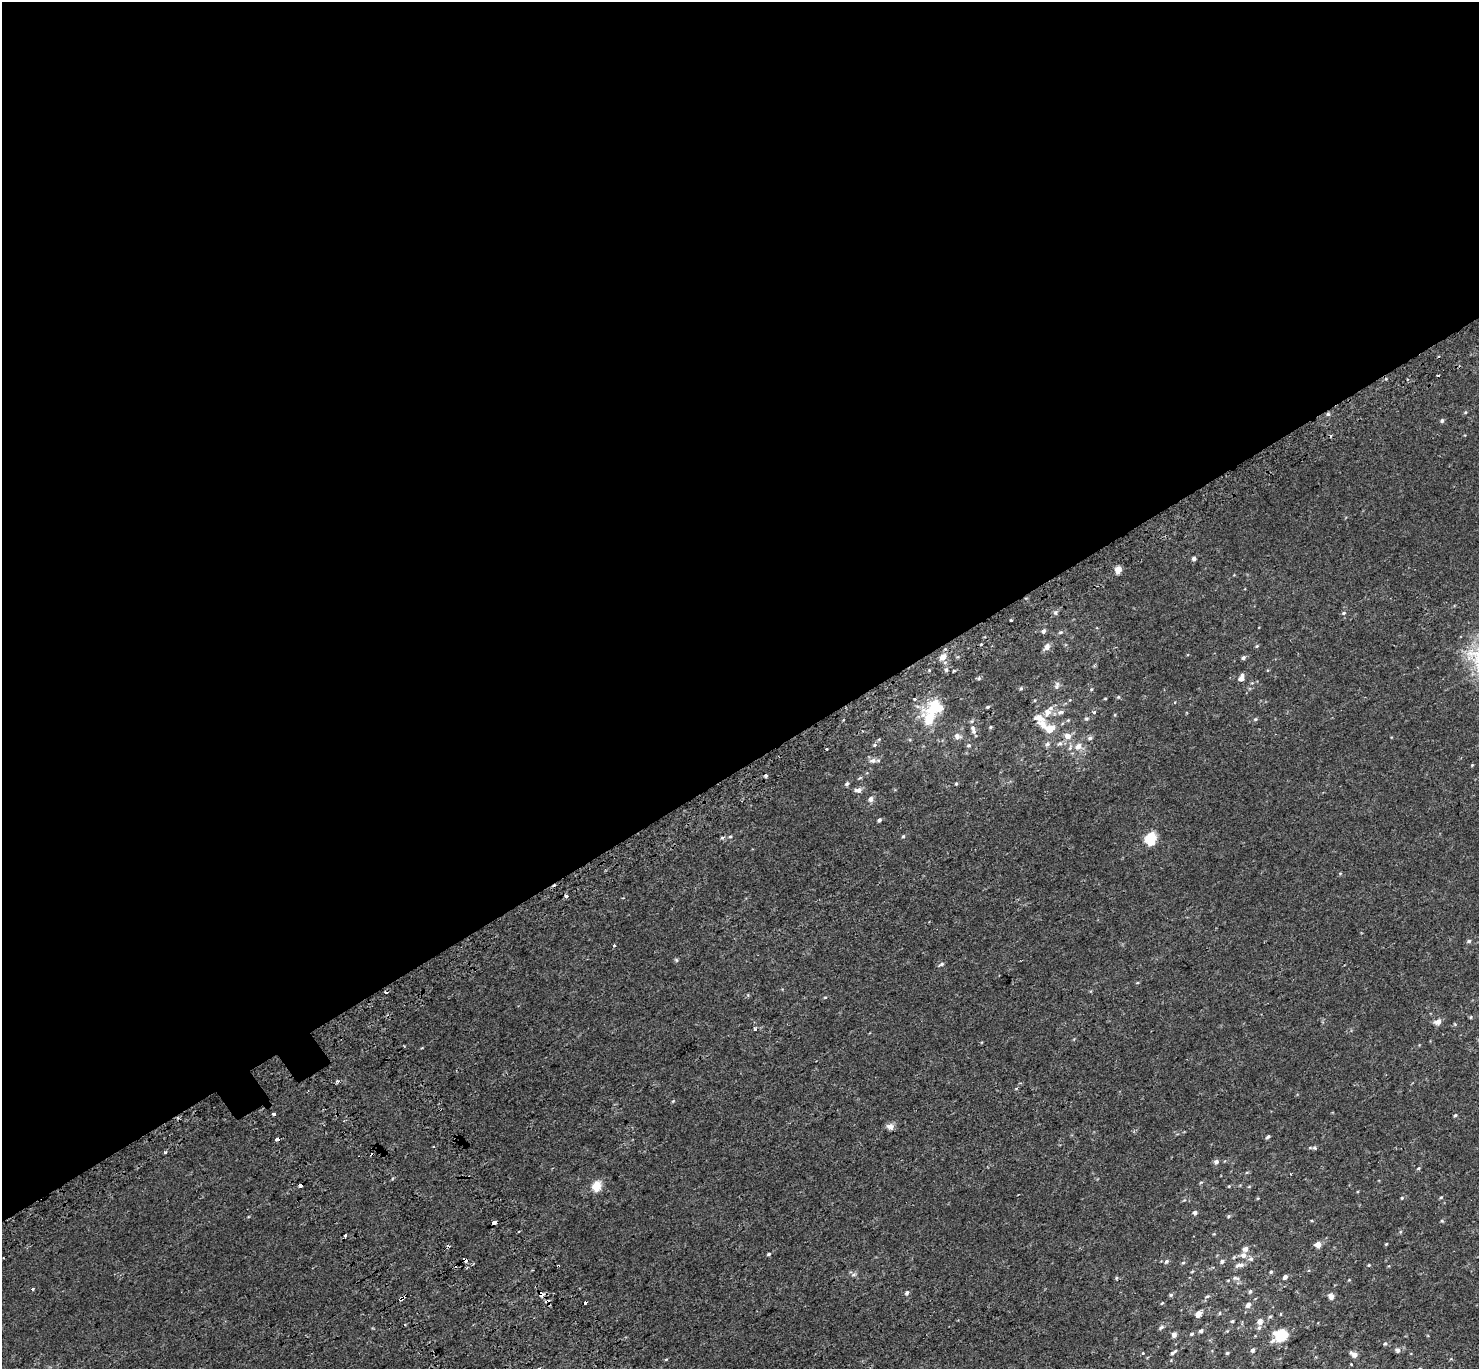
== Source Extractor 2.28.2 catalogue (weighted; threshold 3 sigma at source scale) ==
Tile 2 of 4 x 4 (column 2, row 1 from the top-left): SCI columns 1556-3032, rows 4335-5701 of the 6079 x 5979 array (HDU 1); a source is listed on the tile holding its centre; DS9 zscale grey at full resolution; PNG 1481 x 1371 px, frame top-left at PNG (2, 2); no overlay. Shown black and unused: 56% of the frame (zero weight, under 2 of 3 exposures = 5% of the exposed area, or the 3 px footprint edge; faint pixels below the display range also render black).
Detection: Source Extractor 2.28.2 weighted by HDU 2 'WHT'; one run over the whole footprint, this tile lists its part. Background 0.00379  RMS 0.0027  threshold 0.012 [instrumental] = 3 sigma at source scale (4.5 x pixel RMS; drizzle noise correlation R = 1.50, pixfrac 1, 0.0396/0.0396 arcsec/px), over >= 5 px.
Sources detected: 164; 3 inside a brighter object's white glare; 11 cosmic-ray / hot-pixel residue — not listed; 4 inside a brighter listed object's ellipse — not listed separately; the other 146 listed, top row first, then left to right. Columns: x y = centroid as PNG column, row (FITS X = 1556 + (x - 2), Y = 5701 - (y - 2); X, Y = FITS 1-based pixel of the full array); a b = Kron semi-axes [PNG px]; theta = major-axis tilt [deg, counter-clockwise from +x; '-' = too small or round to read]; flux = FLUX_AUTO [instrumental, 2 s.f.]
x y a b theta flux
1465 412 5 4 - 0.28
1328 414 5 5 - 0.49
1442 421 5 5 - 0.5
1194 559 4 4 - 1
1118 570 4 4 - 4.3
1055 612 6 5 - 0.52
1344 613 6 4 28 0.4
1043 631 5 4 - 0.8
1060 632 6 4 4 0.37
981 644 4 3 - 0.2
1257 646 5 4 - 0.34
1047 647 10 7 59 1.2
943 657 7 6 - 2.3
1243 658 5 4 - 0.59
946 670 6 5 - 0.63
953 671 3 2 - 0.5
979 678 5 5 - 0.42
1241 679 8 6 11 0.97
1057 686 11 6 78 0.79
1021 688 5 4 - 0.32
1091 689 5 4 - 0.26
1118 697 5 5 - 0.3
1105 698 4 3 - 0.2
915 699 4 3 - 0.46
1035 700 5 3 - 0.19
988 707 5 3 - 0.33
1050 708 7 7 - 0.88
932 710 21 13 21 8.4
1060 712 10 6 14 0.91
1094 712 3 3 - 0.68
1115 715 5 3 - 0.22
1039 718 15 10 -19 2.3
1086 718 5 5 - 0.45
1255 719 6 4 22 0.36
990 727 5 4 - 0.29
1050 729 11 7 32 3.4
974 731 8 6 -73 0.91
957 736 9 7 -25 1.1
1068 736 9 8 - 1.8
1090 738 7 6 - 0.64
879 739 5 3 - 0.26
1060 743 8 6 40 0.79
1047 744 8 6 44 0.76
874 745 5 5 - 0.36
969 745 5 5 - 0.42
1078 746 7 7 - 1.9
827 749 3 3 - 0.85
873 760 8 6 13 1.2
1472 765 4 3 - 0.24
860 778 6 3 19 0.3
847 784 6 5 - 0.57
956 784 4 4 - 0.25
858 790 10 6 4 1.1
871 799 6 6 - 1.1
879 820 4 3 - 0.63
730 836 5 3 - 0.28
903 836 5 4 - 0.32
722 838 5 4 - 0.36
1151 839 6 5 - 24
1340 873 5 4 - 0.24
566 896 4 3 - 0.87
1469 941 5 5 - 0.5
614 946 3 3 - 1.2
676 960 6 4 -46 0.34
941 964 8 4 27 0.5
1137 983 5 3 - 0.23
825 997 5 3 - 0.22
1471 1017 5 4 - 0.26
1438 1022 7 5 16 1.8
755 1029 3 3 - 0.6
338 1081 4 4 - 0.57
1016 1088 5 3 - 0.21
673 1101 5 3 - 0.22
274 1114 3 3 - 0.5
1455 1115 5 4 - 0.3
890 1126 9 8 - 1.2
1268 1137 6 3 37 0.43
277 1139 3 3 - 3.5
1314 1148 6 5 - 0.43
165 1152 3 3 - 1.1
1216 1162 6 5 - 0.9
1418 1168 5 4 - 0.29
1247 1172 6 3 19 0.28
1201 1182 6 3 19 0.26
300 1185 3 3 - 2.2
597 1186 5 5 - 12
1229 1186 4 3 - 0.22
1441 1197 4 4 - 0.31
1402 1198 5 4 - 0.3
1195 1213 5 4 - 0.88
1228 1216 5 4 - 0.39
1442 1221 5 4 - 0.3
494 1222 4 3 - 3.5
1400 1232 5 4 - 0.29
345 1236 3 3 - 1.4
1386 1244 4 3 - 0.24
1318 1245 4 4 - 2.8
1245 1249 8 7 - 0.89
769 1254 5 4 - 0.37
1243 1255 7 6 - 1.4
1234 1257 6 4 71 0.28
465 1259 4 3 - 9.5
1251 1259 7 6 - 0.71
1166 1261 6 5 - 0.57
1222 1261 6 6 - 0.65
1183 1263 5 3 - 0.28
1240 1265 13 6 8 1.2
1369 1265 4 4 - 0.23
1389 1266 5 3 - 0.18
1271 1272 5 4 - 0.32
854 1274 8 5 7 0.58
1285 1277 5 4 - 0.94
1116 1278 5 4 - 0.3
1236 1278 11 5 -10 0.72
1349 1280 4 4 - 0.21
32 1289 3 3 - 1.1
1250 1291 6 4 63 0.39
907 1293 5 5 - 0.7
541 1294 6 4 -38 2.1
1171 1295 5 5 - 0.38
1207 1296 7 4 19 0.42
1331 1296 5 5 - 1.7
402 1298 6 3 41 2.4
1162 1303 5 3 - 0.24
1248 1305 8 6 49 1
1220 1313 5 4 - 0.31
1198 1314 6 5 - 1.8
1270 1316 6 4 27 0.33
1232 1321 5 4 - 0.33
1260 1322 5 5 - 2
1161 1327 9 4 37 0.53
1259 1328 7 5 73 0.57
1201 1331 5 4 - 0.58
1227 1331 4 4 - 0.22
1192 1334 5 4 - 0.35
1174 1335 5 5 - 1.1
1281 1335 9 8 - 10
1273 1341 9 5 29 0.82
1385 1344 6 5 - 0.44
1253 1350 5 4 - 0.68
1397 1350 7 6 - 0.7
1173 1352 9 4 38 0.52
1143 1353 4 3 - 0.19
1227 1353 4 4 - 0.32
1354 1354 6 5 - 1.6
666 1359 3 3 - 0.33
Overlapping masked pixels (flux is a lower limit): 5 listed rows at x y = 1328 414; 277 1139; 465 1259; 541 1294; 402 1298